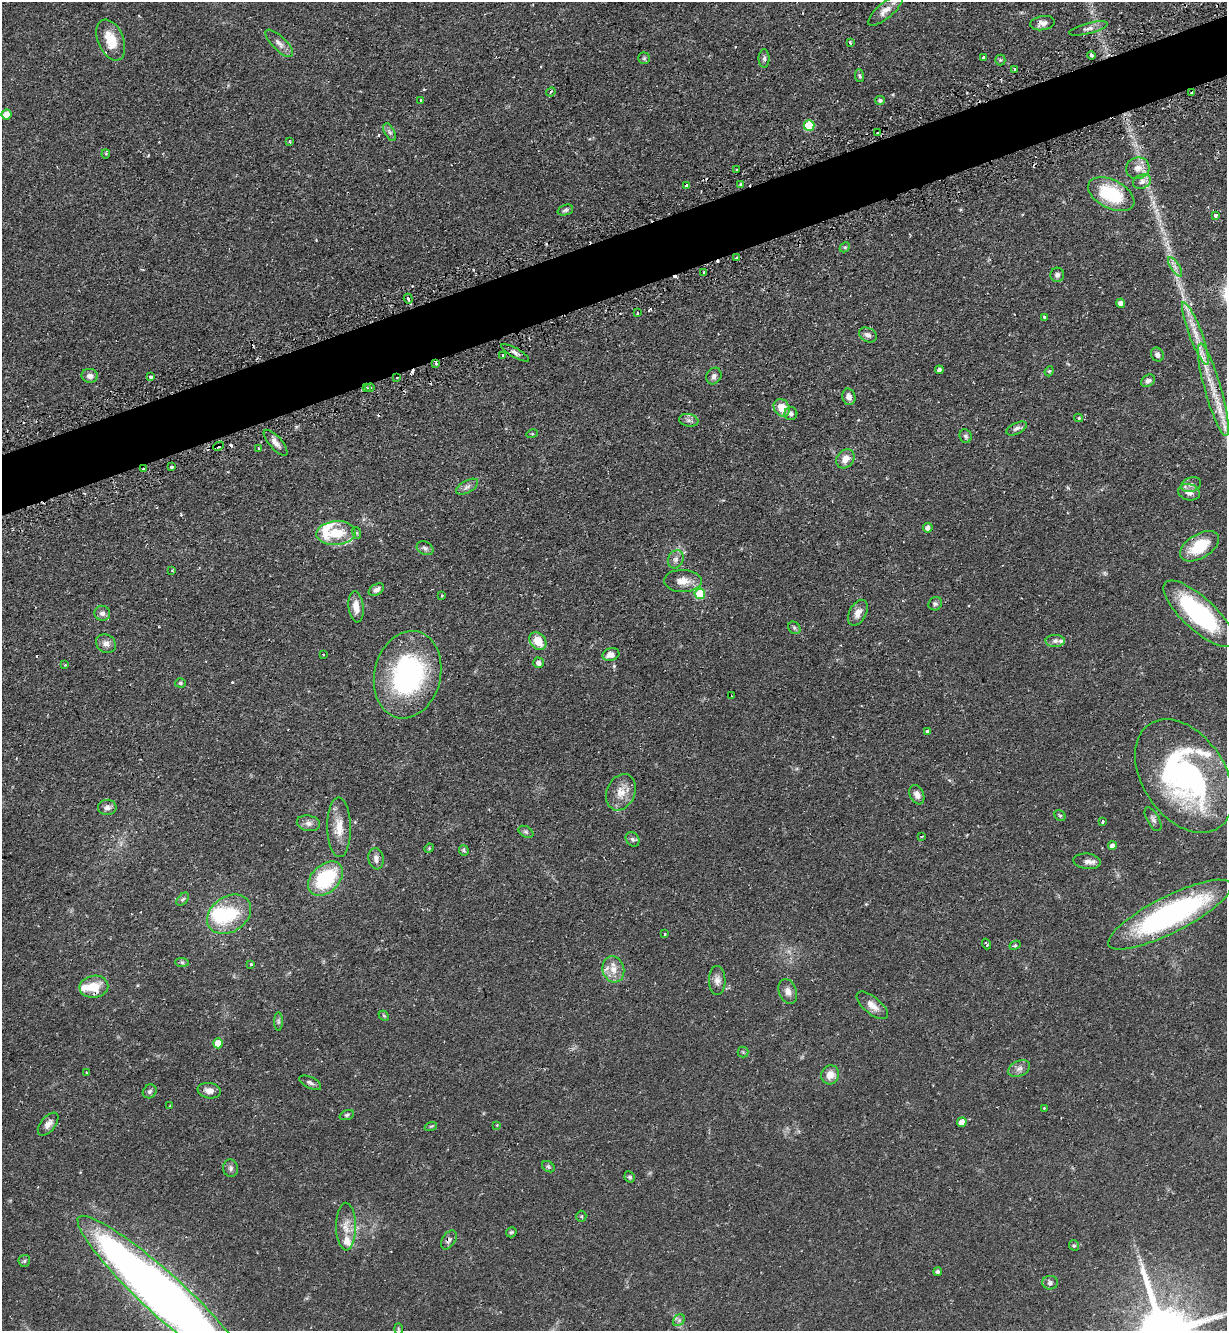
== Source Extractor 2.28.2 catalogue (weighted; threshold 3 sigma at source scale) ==
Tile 10 of 4 x 4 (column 2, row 3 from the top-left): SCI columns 1395-2619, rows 1367-2695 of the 5366 x 5390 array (HDU 1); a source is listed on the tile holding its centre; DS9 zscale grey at full resolution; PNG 1229 x 1333 px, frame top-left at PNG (2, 2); each listed source drawn as its Kron ellipse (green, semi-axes under 4 px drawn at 4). Shown black and unused: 5% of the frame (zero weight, under 2 of 3 exposures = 4% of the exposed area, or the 3 px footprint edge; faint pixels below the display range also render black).
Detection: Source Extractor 2.28.2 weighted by HDU 2 'WHT'; one run over the whole footprint, this tile lists its part. Background 0.0476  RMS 0.0044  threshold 0.0197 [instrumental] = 3 sigma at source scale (4.5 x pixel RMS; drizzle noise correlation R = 1.50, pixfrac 1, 0.05/0.05 arcsec/px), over >= 5 px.
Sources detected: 186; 1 too faint to see at this stretch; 14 cosmic-ray / hot-pixel residue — neither listed nor drawn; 8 inside a brighter listed object's ellipse — not listed separately; the other 163 listed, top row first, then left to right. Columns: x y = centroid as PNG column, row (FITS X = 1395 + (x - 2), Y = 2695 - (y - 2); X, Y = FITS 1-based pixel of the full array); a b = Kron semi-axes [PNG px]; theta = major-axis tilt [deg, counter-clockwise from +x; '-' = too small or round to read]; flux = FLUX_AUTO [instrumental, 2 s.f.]
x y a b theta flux
885 10 22 7 40 3.5
1042 23 12 7 9 2.4
1088 28 20 5 14 2
111 40 21 12 -67 9.2
850 42 3 3 - 0.75
279 43 18 7 -45 2.6
1091 55 4 3 - 2.1
984 57 3 3 - 2.1
644 58 6 6 - 0.74
764 58 9 5 90 1.1
1000 60 5 5 - 0.49
1014 69 3 3 - 0.77
859 76 7 4 -81 0.67
551 92 5 4 - 0.68
1192 93 3 3 - 1.6
880 100 5 4 - 1.1
421 101 3 3 - 3
6 115 5 5 - 6.3
809 125 5 5 - 19
390 132 10 5 -62 1.1
878 133 3 3 - 1.6
290 142 3 3 - 0.37
106 154 4 4 - 0.51
1138 168 12 10 15 3.8
736 170 3 2 - 0.84
1142 182 9 6 22 2.3
740 184 3 3 - 0.81
687 185 3 3 - 0.64
1111 194 25 14 -27 24
565 210 8 5 20 0.91
1215 215 4 3 - 2.8
845 247 5 4 - 0.57
736 258 3 3 - 9.1
1175 267 11 4 -56 1.6
704 272 3 2 - 0.9
1057 275 7 7 - 1.3
408 299 5 3 - 1.7
1120 303 4 4 - 1.9
637 313 4 3 - 1.5
1044 317 3 2 - 0.77
1195 333 33 6 -69 7.5
868 335 9 7 -28 1.6
515 353 16 4 -30 1.6
503 355 3 3 - 2.4
1157 355 7 6 - 1.6
436 364 3 3 - 1.9
939 370 4 4 - 1.5
1049 371 5 4 - 0.68
90 376 8 7 - 2.2
714 376 9 7 58 1.4
151 377 3 3 - 1.9
397 378 3 3 - 0.77
1148 381 7 5 31 1.2
370 387 4 3 - 0.62
366 388 4 3 - 0.83
1213 390 48 8 -74 13
849 397 8 6 -77 2
782 408 9 7 -59 7
791 414 6 6 - 1.3
1079 418 4 3 - 0.75
689 420 10 6 -10 1.4
1016 428 11 5 27 1.5
532 434 5 3 - 0.41
965 436 7 6 - 0.97
276 443 16 6 -49 2.7
218 446 6 3 24 1.9
258 448 3 2 - 0.74
845 459 10 8 51 3.8
171 467 3 3 - 3
144 469 3 3 - 1.5
1191 485 10 7 18 1.8
467 487 12 6 30 1.7
1189 492 11 8 -14 2.8
928 528 5 4 - 1.9
336 533 20 12 4 11
357 533 6 4 -72 0.55
1199 546 21 12 32 13
425 548 9 6 -28 1.2
676 559 9 7 64 1.8
172 570 4 2 - 0.39
683 581 19 11 -1 4.8
376 590 8 5 31 1.7
700 594 5 5 - 14
442 595 3 3 - 0.56
935 604 7 6 - 0.99
356 607 16 7 -84 4.1
102 613 8 7 - 1.6
858 613 14 8 62 3.3
1199 614 46 16 -43 48
794 628 7 5 -46 0.86
538 641 9 7 -49 6.7
1055 641 10 6 0 1.5
106 644 10 9 - 2.4
323 655 3 2 - 0.76
611 655 9 6 16 2.9
539 663 5 5 - 1.9
65 665 4 4 - 0.38
408 675 44 33 76 67
180 683 5 4 - 0.63
731 696 3 2 - 0.35
927 731 3 3 - 1.8
1184 776 62 41 -56 100
621 792 19 14 67 6.1
917 795 10 7 -67 2.4
107 807 9 7 4 1.8
1060 816 6 5 - 0.59
1153 819 13 6 -61 1.5
1102 822 3 3 - 0.97
308 823 12 7 -11 2.1
339 827 30 12 -89 7.3
526 832 8 5 -31 0.98
921 836 4 2 - 0.39
633 839 8 6 -51 1.1
1112 846 4 4 - 2.1
429 848 5 4 - 0.46
464 850 5 4 - 0.63
376 859 11 7 -80 2.1
1087 861 14 7 -6 2.3
325 879 20 14 44 30
183 899 8 5 48 0.88
229 914 24 17 34 21
1170 915 68 18 27 92
665 934 3 2 - 0.74
986 944 5 3 - 1
1015 945 6 4 28 0.58
182 962 7 4 -2 0.78
251 964 3 3 - 0.71
613 969 13 10 -75 4.5
717 980 14 8 -88 2.5
94 987 14 11 8 8.5
788 991 13 9 -69 2.4
872 1005 19 8 -39 3.7
384 1016 6 4 -43 0.63
278 1021 9 4 -90 0.81
218 1043 5 5 - 5.6
743 1052 5 5 - 0.64
1019 1069 11 7 24 2.1
87 1073 4 3 - 0.49
830 1075 10 8 66 4.1
310 1083 12 5 -27 1.3
150 1091 7 6 - 1
209 1091 11 7 -9 2.8
170 1106 3 3 - 0.52
1044 1108 3 3 - 0.56
347 1115 7 5 21 0.79
962 1122 5 4 - 4.3
48 1124 13 7 51 2.6
497 1125 4 4 - 0.35
431 1126 6 4 18 0.56
548 1167 7 5 -35 0.67
231 1168 8 7 - 1.3
630 1177 6 5 - 0.94
581 1216 5 5 - 0.64
346 1227 24 10 -89 5.1
511 1232 5 5 - 0.63
449 1240 10 6 56 1.4
1074 1245 6 4 -66 0.7
24 1261 6 6 - 0.79
938 1272 4 4 - 1.2
1050 1283 8 7 - 1.2
164 1295 115 20 -42 490
679 1320 6 5 - 0.91
398 1329 6 4 -88 0.5
Overlapping masked pixels (flux is a lower limit): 8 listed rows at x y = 436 364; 397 378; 370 387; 366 388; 218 446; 144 469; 449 1240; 164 1295
Isophote crosses this tile's border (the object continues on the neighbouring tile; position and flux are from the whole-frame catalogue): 1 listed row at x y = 164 1295